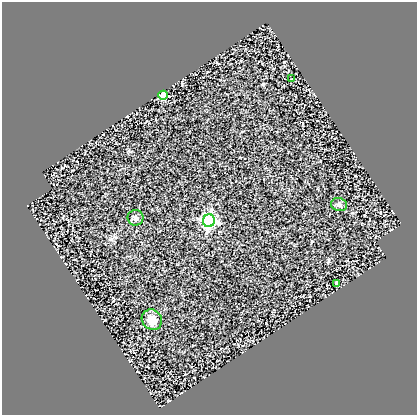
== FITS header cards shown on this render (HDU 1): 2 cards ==
NAXIS1  =                  415
NAXIS2  =                  413

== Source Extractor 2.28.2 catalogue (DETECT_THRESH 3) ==
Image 415 x 413 px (HDU 1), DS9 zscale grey, 1 PNG px = 1 image px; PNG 419 x 417 px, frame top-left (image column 1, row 413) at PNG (2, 2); each listed source drawn as its Kron ellipse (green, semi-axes under 4 px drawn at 4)
Background 0.718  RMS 0.12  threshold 0.364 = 3 sigma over >= 5 px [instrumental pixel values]
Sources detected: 7; all 7 listed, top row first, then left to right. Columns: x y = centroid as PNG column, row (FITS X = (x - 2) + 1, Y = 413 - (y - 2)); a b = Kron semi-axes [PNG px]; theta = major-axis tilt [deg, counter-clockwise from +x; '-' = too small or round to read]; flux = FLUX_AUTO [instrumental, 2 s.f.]
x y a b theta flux
292 79 3 2 - 4.7
163 95 5 4 - 400
339 205 8 6 -15 24
135 218 8 8 - 22
209 221 6 6 - 1600
336 283 4 3 - 31
152 320 11 9 -47 74